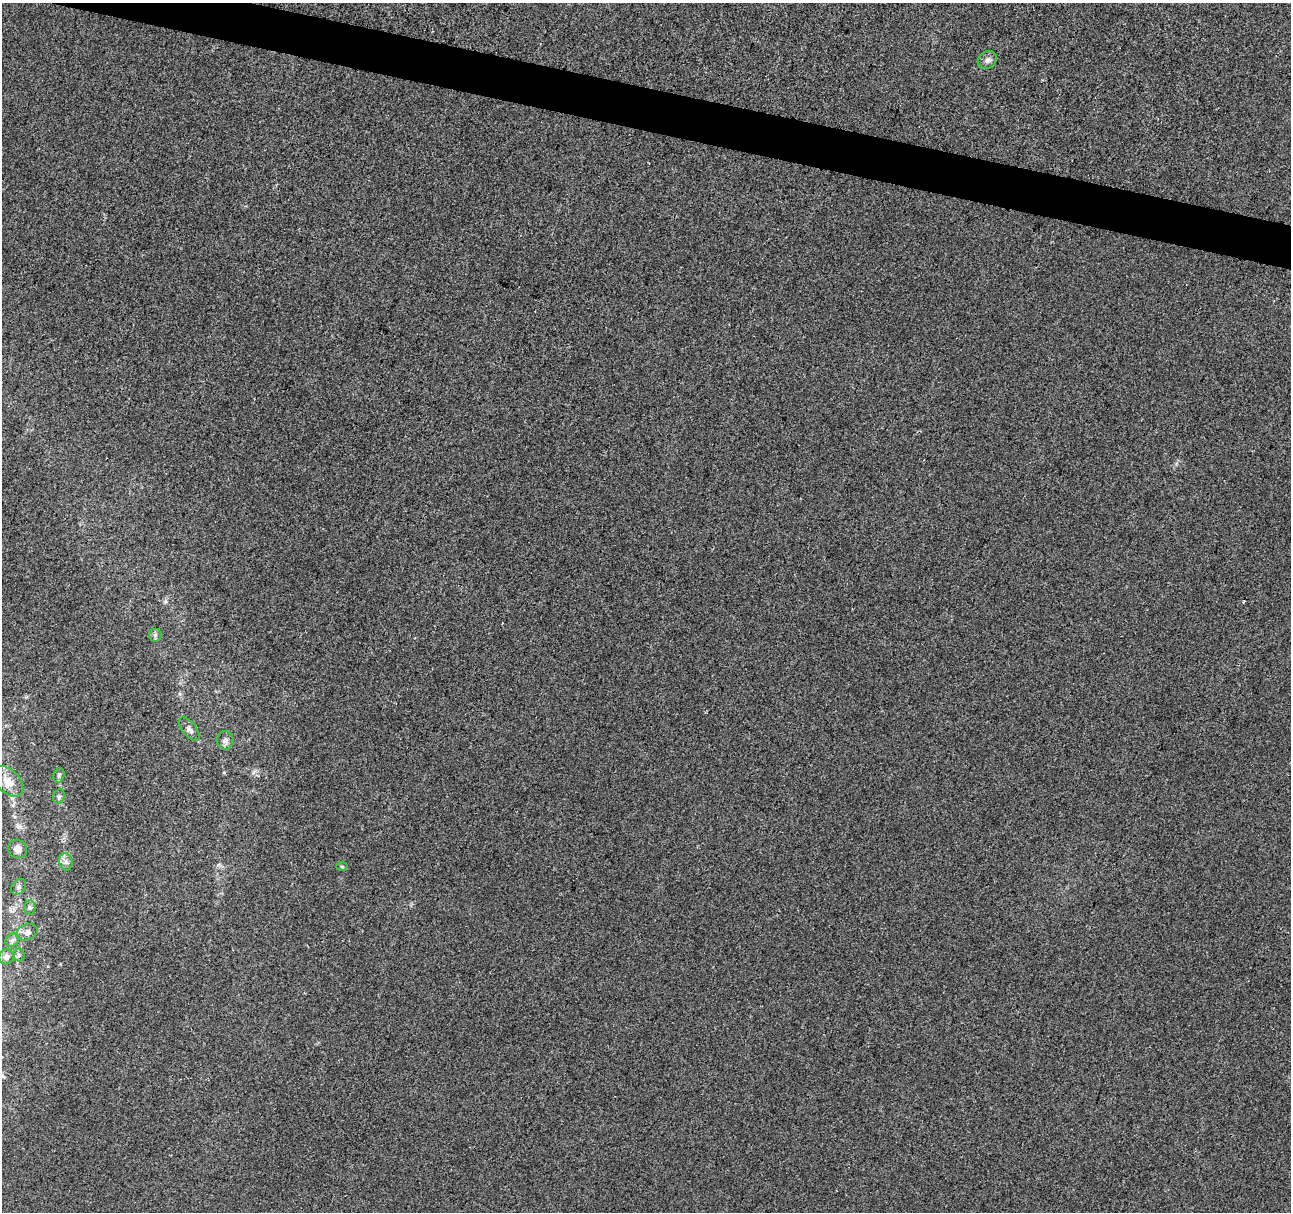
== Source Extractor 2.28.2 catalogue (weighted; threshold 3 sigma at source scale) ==
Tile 11 of 4 x 4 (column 3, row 3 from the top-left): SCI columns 2577-3865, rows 1435-2644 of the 5178 x 5357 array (HDU 1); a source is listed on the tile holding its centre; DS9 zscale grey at full resolution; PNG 1293 x 1214 px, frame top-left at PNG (2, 3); each listed source drawn as its Kron ellipse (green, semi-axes under 4 px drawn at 4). Shown black and unused: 3% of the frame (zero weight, under 2 of 3 exposures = <1% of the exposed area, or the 3 px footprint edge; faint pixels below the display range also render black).
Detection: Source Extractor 2.28.2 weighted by HDU 2 'WHT'; one run over the whole footprint, this tile lists its part. Background 0.00104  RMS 0.0048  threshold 0.0217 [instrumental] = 3 sigma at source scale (4.5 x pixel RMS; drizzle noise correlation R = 1.50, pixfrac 1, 0.0396/0.0396 arcsec/px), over >= 5 px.
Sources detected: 17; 1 cosmic-ray / hot-pixel residue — neither listed nor drawn; the other 16 listed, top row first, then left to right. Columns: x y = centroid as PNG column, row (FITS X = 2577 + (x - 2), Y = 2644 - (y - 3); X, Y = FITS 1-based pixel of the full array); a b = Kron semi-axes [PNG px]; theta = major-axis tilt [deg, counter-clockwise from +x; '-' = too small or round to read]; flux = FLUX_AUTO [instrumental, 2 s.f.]
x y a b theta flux
987 60 10 8 36 2
155 635 6 6 - 1.2
189 729 14 7 -50 2.1
225 740 9 8 - 2.1
59 775 7 5 74 1
8 781 18 11 -45 6.1
59 797 7 5 70 1.1
18 849 10 9 - 3.2
66 862 9 6 -78 1.9
342 866 6 4 -1 0.59
19 887 8 6 55 1.6
30 908 7 5 89 1.1
27 932 11 7 21 2.6
12 940 7 6 - 1.4
19 955 6 6 - 1
6 957 8 7 - 2.2